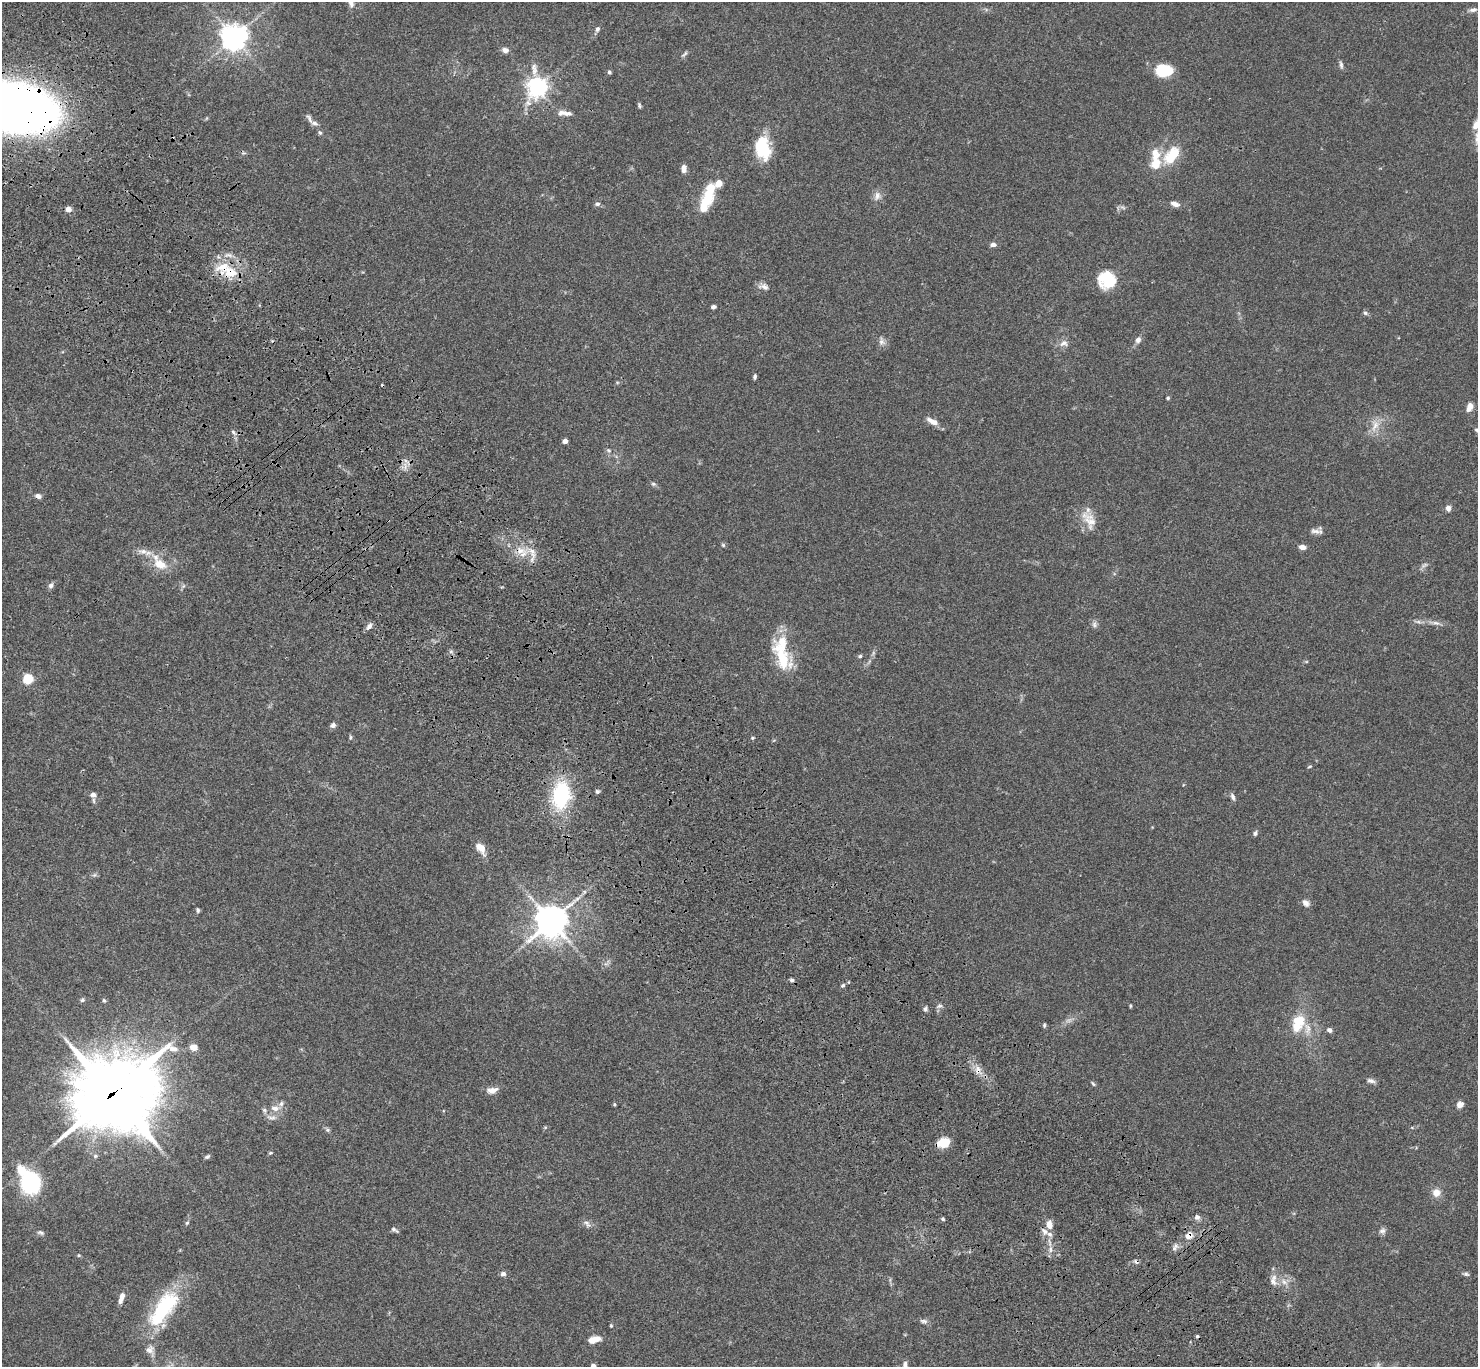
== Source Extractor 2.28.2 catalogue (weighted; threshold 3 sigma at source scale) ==
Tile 11 of 4 x 4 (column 3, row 3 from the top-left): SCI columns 3057-4532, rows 1750-3114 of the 6108 x 6088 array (HDU 1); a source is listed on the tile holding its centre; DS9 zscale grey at full resolution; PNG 1480 x 1369 px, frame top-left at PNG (2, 2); no overlay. Shown black and unused: <1% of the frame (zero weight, under 3 of 4 exposures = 6% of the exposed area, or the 3 px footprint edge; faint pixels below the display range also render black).
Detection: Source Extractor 2.28.2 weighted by HDU 2 'WHT'; one run over the whole footprint, this tile lists its part. Background 0.0604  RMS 0.0053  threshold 0.0237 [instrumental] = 3 sigma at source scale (4.5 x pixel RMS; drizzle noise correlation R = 1.50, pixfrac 1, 0.05/0.05 arcsec/px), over >= 5 px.
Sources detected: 158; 4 too faint to see at this stretch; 3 inside a brighter object's white glare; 4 cosmic-ray / hot-pixel residue — not listed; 15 inside a brighter listed object's ellipse — not listed separately; the other 132 listed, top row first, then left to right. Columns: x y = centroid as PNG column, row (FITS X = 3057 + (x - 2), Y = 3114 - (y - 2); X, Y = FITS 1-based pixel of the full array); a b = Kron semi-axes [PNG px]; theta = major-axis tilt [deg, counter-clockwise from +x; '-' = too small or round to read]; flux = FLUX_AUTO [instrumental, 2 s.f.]
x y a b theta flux
351 2 13 6 -77 3.1
1473 10 12 6 14 2
597 29 7 6 - 1.5
234 37 8 8 - 530
505 50 8 6 -10 2.6
684 54 12 4 42 1.2
1341 65 11 5 -82 1.4
1160 69 18 12 34 11
534 71 16 7 -87 3.8
609 72 5 4 - 0.93
537 87 7 7 - 300
639 105 7 4 -72 0.86
13 106 63 34 -11 540
567 113 14 7 0 2.5
314 123 9 7 -21 1.8
1477 124 21 9 55 5.2
320 133 6 5 - 0.96
762 148 22 14 -81 26
1172 156 24 15 31 13
684 168 7 5 86 3.8
877 196 13 9 73 3.1
707 198 29 14 74 17
597 204 6 5 - 1.4
1175 204 12 6 -19 2.6
1123 207 9 3 -21 0.99
68 209 6 6 - 2.6
993 245 8 5 1 1.8
228 255 14 6 -7 3
230 272 23 16 -9 14
1107 279 15 14 - 26
764 286 14 8 -16 2.6
713 307 5 4 - 1.4
1365 313 7 5 -33 1.1
1138 340 8 6 58 2.2
882 342 11 8 -70 2.4
1064 343 12 9 4 3
755 377 6 4 78 0.97
1168 398 4 4 - 0.74
1469 407 11 7 68 3.8
932 421 17 7 -26 4.2
1375 425 20 10 75 6.2
233 432 7 4 -46 1
565 441 4 4 - 3.4
609 450 7 6 - 1.3
405 466 11 2 90 1.3
653 484 7 5 -20 0.98
38 496 7 5 -22 2.1
1448 508 6 5 - 2.5
1089 520 28 15 -60 8.7
1315 531 16 6 -11 2.4
723 545 6 5 - 0.75
1302 547 7 5 -8 3.4
143 551 15 6 -1 3.3
520 551 16 10 0 6.7
160 564 15 10 -25 8.9
51 585 8 6 55 1.7
183 586 6 5 - 1
1418 621 12 4 -10 1.6
1435 623 19 5 -11 2.8
1094 624 9 6 89 1.6
369 626 10 6 50 2
860 656 6 4 2 0.85
782 658 35 20 -60 19
28 679 5 5 - 36
333 725 7 6 - 1.6
350 737 6 4 72 0.76
753 738 4 4 - 0.59
1309 766 6 3 20 0.61
597 791 5 5 - 1
93 795 9 7 -8 2
561 795 30 19 82 42
1233 797 10 5 -67 1.5
1255 833 6 5 - 1.2
480 848 15 8 -55 5.5
94 875 6 5 - 0.99
1306 903 10 8 -40 2.4
198 910 6 4 -72 0.88
551 921 10 9 - 950
606 964 7 4 -17 1.1
792 980 6 5 - 1
843 985 6 5 - 1
82 1000 6 6 - 0.96
104 1001 6 4 -73 0.86
939 1006 9 5 15 1.4
1130 1006 5 3 - 0.51
925 1009 7 5 80 1.1
1299 1021 36 13 64 13
1044 1025 6 4 -81 0.83
1329 1030 7 5 -45 1.4
193 1047 7 6 - 4.7
978 1070 14 10 -76 4.3
1371 1081 11 6 -15 1.9
1093 1083 7 4 -45 0.81
492 1090 14 8 8 3.8
113 1093 31 28 25 3700
614 1104 5 4 - 0.59
1460 1104 7 6 - 3.3
275 1108 14 8 -1 4.3
271 1117 15 7 -10 2.7
545 1127 6 4 1 0.58
1412 1128 6 3 -19 0.5
327 1130 7 5 -21 1
943 1142 12 9 17 10
270 1153 5 4 - 0.7
207 1157 7 5 31 0.97
30 1182 19 13 -58 73
1436 1193 8 8 - 4.8
1197 1217 6 6 - 2.1
943 1219 5 4 - 0.78
187 1223 5 4 - 0.72
587 1224 13 7 -41 2.2
1049 1224 11 7 -80 3.8
394 1230 9 5 -35 1.3
1044 1231 13 7 -43 2.8
1382 1231 9 8 - 1.8
40 1232 9 5 -17 1.3
1189 1235 11 8 36 4.1
1176 1246 9 6 41 2
1050 1249 9 4 -90 1.8
79 1255 5 4 - 0.59
503 1274 6 6 - 1.8
1466 1274 8 5 -18 1.1
1273 1280 17 10 90 4.3
1284 1282 11 7 -37 3.3
121 1298 13 5 72 3.3
165 1306 43 23 46 39
924 1321 11 6 -14 1.6
611 1326 4 4 - 0.53
594 1340 12 6 16 7.2
150 1350 17 12 -67 4.4
905 1365 8 6 83 1.9
593 1366 4 4 - 2.7
Overlapping masked pixels (flux is a lower limit): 6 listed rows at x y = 13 106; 230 272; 978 1070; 113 1093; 943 1142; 1189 1235
Isophote crosses this tile's border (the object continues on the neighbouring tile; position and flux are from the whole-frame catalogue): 5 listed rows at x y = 351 2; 13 106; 1477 124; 905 1365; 593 1366